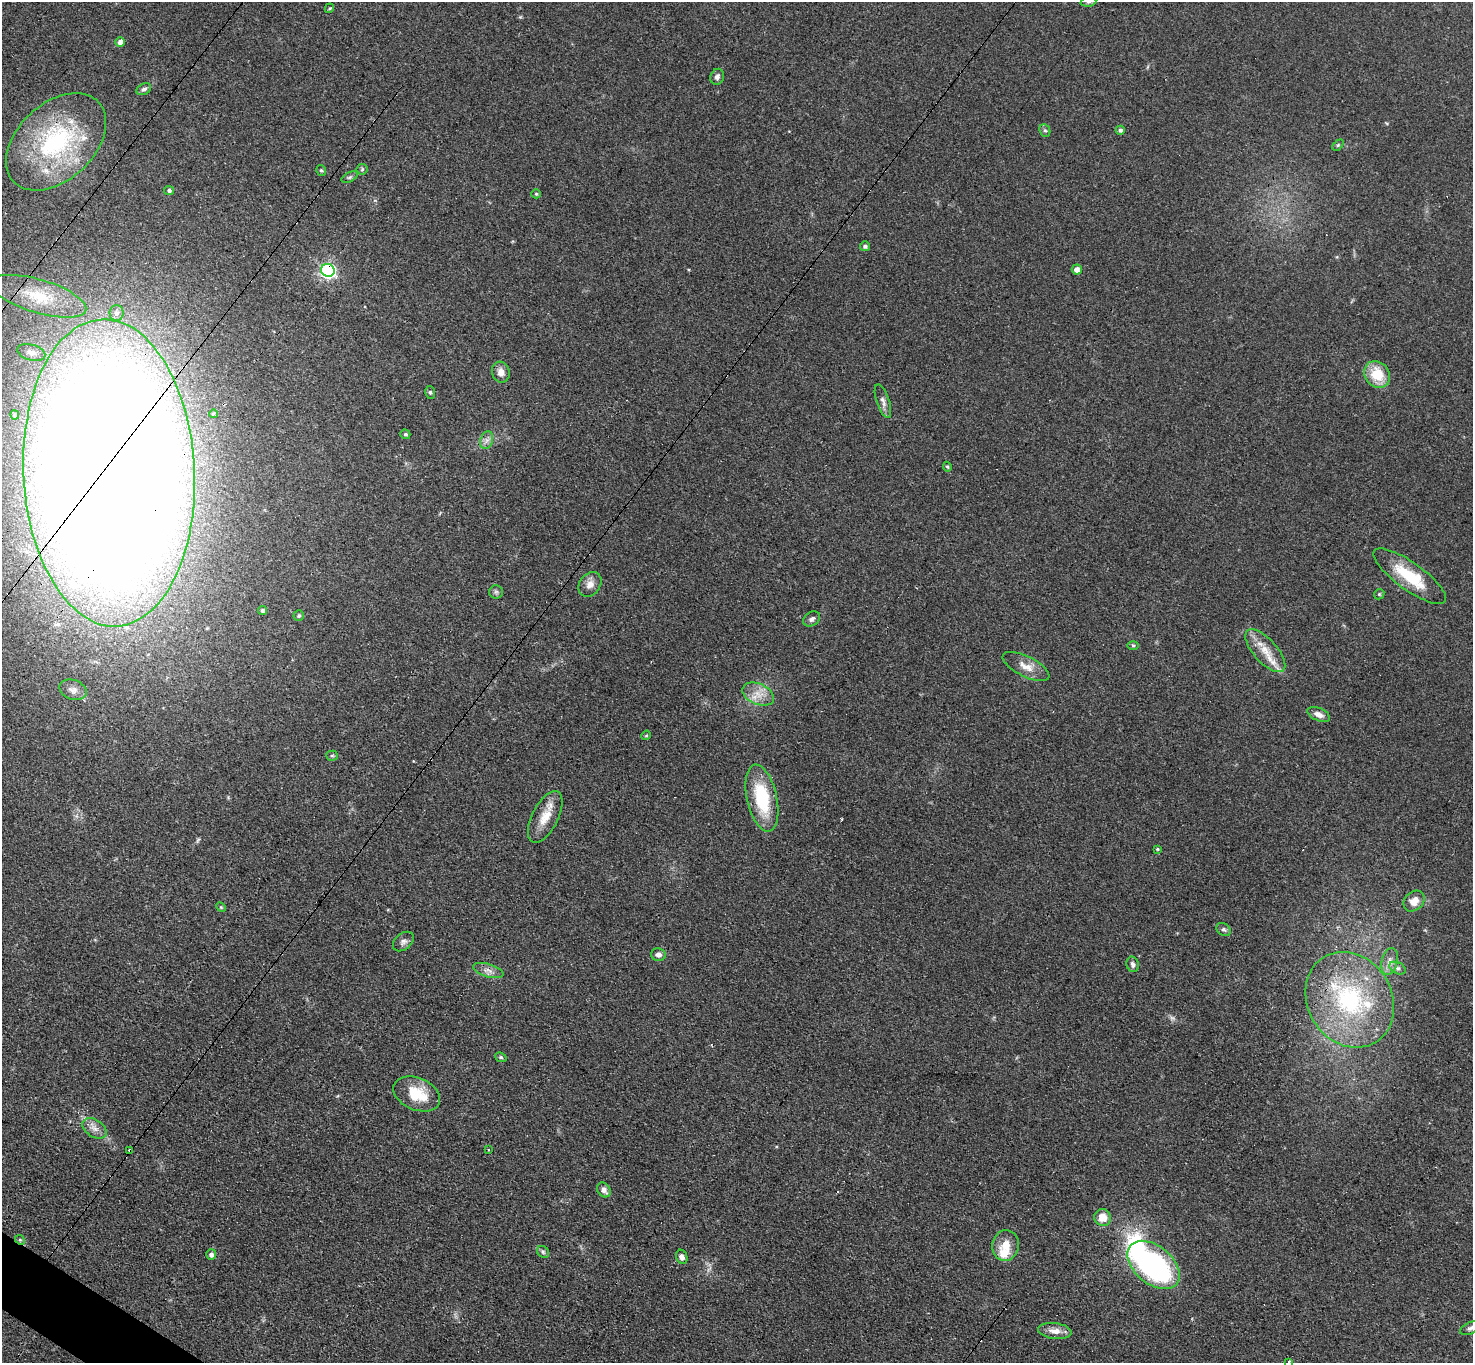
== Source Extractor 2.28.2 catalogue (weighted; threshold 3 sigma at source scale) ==
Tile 7 of 4 x 4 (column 3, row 2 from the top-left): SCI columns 2989-4459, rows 3034-4394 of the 6061 x 6051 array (HDU 1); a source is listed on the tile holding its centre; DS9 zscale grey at full resolution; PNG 1475 x 1365 px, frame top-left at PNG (2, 2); each listed source drawn as its Kron ellipse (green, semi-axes under 4 px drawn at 4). Shown black and unused: <1% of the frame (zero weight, under 3 of 4 exposures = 1% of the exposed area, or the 3 px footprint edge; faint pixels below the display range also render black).
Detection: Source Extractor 2.28.2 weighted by HDU 2 'WHT'; one run over the whole footprint, this tile lists its part. Background 0.12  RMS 0.0068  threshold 0.0307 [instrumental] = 3 sigma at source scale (4.5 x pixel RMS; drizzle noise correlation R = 1.50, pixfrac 1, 0.05/0.05 arcsec/px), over >= 5 px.
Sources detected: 83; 1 inside a brighter object's white glare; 2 cosmic-ray / hot-pixel residue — neither listed nor drawn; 6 inside a brighter listed object's ellipse — not listed separately; the other 74 listed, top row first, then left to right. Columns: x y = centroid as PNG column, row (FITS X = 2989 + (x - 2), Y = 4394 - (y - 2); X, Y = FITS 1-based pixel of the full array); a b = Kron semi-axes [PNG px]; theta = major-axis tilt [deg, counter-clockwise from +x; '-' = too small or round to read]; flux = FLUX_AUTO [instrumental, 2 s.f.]
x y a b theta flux
1088 2 8 5 5 1.3
329 8 5 3 - 0.72
120 42 5 5 - 4.7
717 77 8 6 68 2.2
144 89 8 5 30 2.1
1045 130 6 5 - 1.3
1120 130 4 4 - 1.7
56 142 58 38 43 97
1338 145 6 4 45 1.1
362 169 5 5 - 1
321 170 5 4 - 1.1
350 177 9 4 26 1.4
169 190 5 4 - 1.4
536 194 4 4 - 0.94
865 246 5 5 - 1.6
328 270 7 6 - 170
1077 270 5 5 - 4.1
39 296 49 16 -17 30
116 313 8 7 - 2.5
31 352 14 8 -15 4.6
501 372 10 9 - 4.7
1377 374 14 12 -54 19
430 392 6 5 - 1.1
883 401 18 6 -71 3.6
214 414 4 3 - 1.7
15 415 4 4 - 1.3
405 434 5 4 - 1.2
487 440 9 6 72 2.8
947 467 5 4 - 0.87
109 473 154 85 -87 3900
1410 576 43 13 -36 30
590 584 13 10 53 5.4
496 592 7 6 - 1.6
1379 594 5 4 - 0.81
262 610 4 4 - 1.6
299 616 5 5 - 1.2
812 619 9 6 34 2.4
1133 645 6 4 -1 0.92
1265 651 27 11 -48 13
1026 666 25 10 -26 8.7
73 690 14 9 -19 4.3
758 694 17 10 -24 8.6
1319 714 12 6 -24 3.9
646 735 5 4 - 0.81
332 756 5 5 - 1.1
762 798 34 15 -77 42
545 817 28 13 63 13
1157 849 4 3 - 0.74
1414 901 11 9 42 7.6
221 907 5 4 - 0.77
1224 929 8 6 -34 1.7
403 942 12 8 40 2.9
658 955 7 6 - 2.8
1390 961 14 8 76 4.4
1133 964 8 6 -76 2.3
1398 968 9 5 -26 2
488 970 16 6 -16 4.3
1350 1000 50 42 -59 85
501 1057 6 4 -22 0.94
417 1094 24 16 -23 22
94 1128 13 8 -33 4.6
488 1149 2 2 - 0.76
130 1150 3 3 - 2.1
604 1190 8 6 -52 3.6
1103 1217 8 8 - 9.1
20 1240 5 4 - 0.85
1006 1245 15 13 78 11
543 1252 6 5 - 1.3
211 1255 5 5 - 2.6
682 1257 7 5 -69 2.9
1153 1265 30 19 -40 160
1471 1328 12 5 24 2.5
1055 1331 17 8 -7 6.1
1288 1362 3 3 - 2.2
Overlapping masked pixels (flux is a lower limit): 7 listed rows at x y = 56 142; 328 270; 109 473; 545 817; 130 1150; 20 1240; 1153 1265
Isophote crosses this tile's border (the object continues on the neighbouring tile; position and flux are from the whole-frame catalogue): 3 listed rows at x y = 1088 2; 1471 1328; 1288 1362